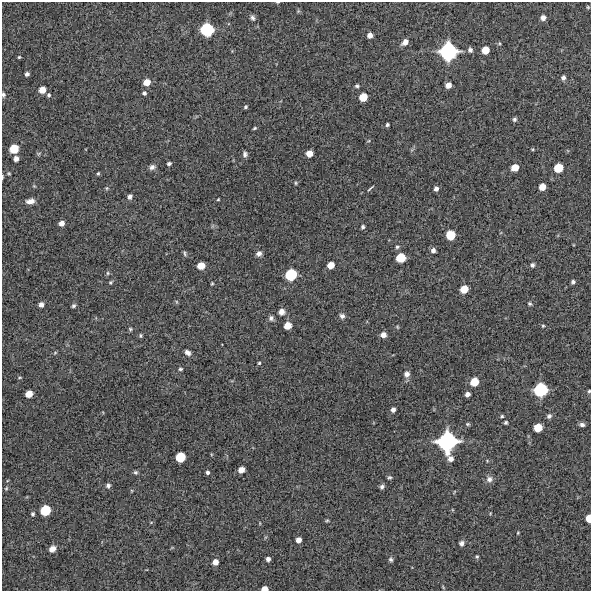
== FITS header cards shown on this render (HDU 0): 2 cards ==
NAXIS1  =                  589 /FITS: X Dimension
NAXIS2  =                  589 /FITS: Y Dimension

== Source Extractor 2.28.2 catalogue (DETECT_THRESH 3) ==
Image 589 x 589 px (HDU 0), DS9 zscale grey, 1 PNG px = 1 image px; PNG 593 x 593 px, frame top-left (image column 1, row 589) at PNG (2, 2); no overlay
Background 9120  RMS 280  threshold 845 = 3 sigma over >= 5 px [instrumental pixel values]
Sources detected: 117; all 117 listed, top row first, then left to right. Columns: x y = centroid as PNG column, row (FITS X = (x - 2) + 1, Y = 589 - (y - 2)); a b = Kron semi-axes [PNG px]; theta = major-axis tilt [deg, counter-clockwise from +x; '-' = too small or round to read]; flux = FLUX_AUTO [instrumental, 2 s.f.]
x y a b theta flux
278 2 5 2 - 1.5e+04
588 7 5 4 - 2.2e+04
252 18 7 5 -58 5.1e+04
543 18 6 5 - 9.5e+04
207 29 9 9 - 1.0e+06
370 35 5 5 - 1.1e+05
405 42 8 6 41 1.2e+05
470 50 7 6 - 5.6e+04
485 50 6 6 - 2.7e+05
448 51 13 12 - 1.9e+06
19 57 4 3 - 2.1e+04
27 74 4 4 - 5.5e+04
563 78 6 5 - 6.2e+04
147 82 6 5 - 2.0e+05
448 85 5 5 - 1.3e+05
357 86 5 4 - 3.7e+04
42 90 6 5 - 1.9e+05
144 93 5 5 - 3.9e+04
3 95 6 4 -85 3.8e+04
49 95 5 5 - 3.5e+04
363 97 6 6 - 3.4e+05
245 107 4 4 - 2.9e+04
514 119 5 5 - 4.4e+04
387 125 4 3 - 3.2e+04
254 128 5 3 - 2.5e+04
14 149 7 6 - 4.2e+05
532 149 4 4 - 1.9e+04
309 153 6 5 - 1.9e+05
245 154 7 6 - 5.6e+04
16 159 5 4 - 9.5e+04
169 164 4 4 - 3.9e+04
152 167 8 6 28 6.0e+04
515 167 6 5 - 2.5e+05
558 168 7 6 - 4.1e+05
9 173 5 4 - 2.2e+04
98 173 5 4 - 2.1e+04
2 177 6 2 85 2.3e+04
296 183 5 4 - 2.2e+04
34 186 4 4 - 1.9e+04
542 187 6 5 - 1.9e+05
107 188 5 5 - 2.4e+04
370 188 8 2 43 2.5e+04
436 189 5 4 - 6.8e+04
130 197 6 5 - 6.4e+04
218 199 3 2 - 1.7e+04
30 201 10 6 8 1.1e+05
61 223 5 5 - 9.4e+04
363 227 5 4 - 4.0e+04
451 235 7 7 - 4.2e+05
397 247 5 5 - 3.1e+04
433 250 6 5 - 6.8e+04
185 253 8 3 -77 2.9e+04
259 253 8 7 - 7.2e+04
401 258 7 6 - 4.3e+05
331 265 6 5 - 2.1e+05
532 265 5 5 - 5.1e+04
201 266 6 6 - 2.4e+05
108 273 5 5 - 3.0e+04
291 275 9 8 - 7.6e+05
110 282 5 4 - 2.5e+04
573 282 4 4 - 4.3e+04
212 283 4 3 - 1.9e+04
464 289 6 6 - 2.9e+05
530 304 5 4 - 3.1e+04
41 305 5 5 - 8.8e+04
73 306 5 4 - 3.6e+04
281 312 7 7 - 1.0e+05
342 316 7 6 - 5.9e+04
271 318 6 6 - 5.7e+04
288 326 6 5 - 2.2e+05
543 326 4 3 - 2.1e+04
397 327 5 3 - 1.8e+04
130 329 5 4 - 2.5e+04
140 335 5 5 - 2.9e+04
383 335 5 5 - 1.1e+05
55 353 6 3 20 2.1e+04
188 353 8 5 -40 7.5e+04
259 363 4 4 - 2.3e+04
180 369 5 4 - 2.7e+04
407 374 8 8 - 8.2e+04
474 382 7 6 - 3.3e+05
541 390 10 9 - 1.2e+06
589 391 4 4 - 2.3e+04
29 394 6 5 - 2.1e+05
467 394 5 4 - 7.9e+04
393 410 4 4 - 7.4e+04
502 416 5 4 - 2.6e+04
549 416 7 6 - 5.0e+04
506 423 4 4 - 3.4e+04
468 424 6 4 -19 2.6e+04
582 425 6 5 - 5.1e+04
538 427 6 6 - 3.4e+05
447 442 14 13 - 2.3e+06
180 457 7 7 - 5.1e+05
451 459 7 6 - 9.4e+04
241 470 5 5 - 1.5e+05
135 472 6 5 - 3.3e+04
207 472 5 4 - 4.1e+04
389 477 5 4 - 2.9e+04
489 479 8 8 - 8.5e+04
108 485 7 6 - 5.3e+04
382 487 5 5 - 4.7e+04
6 488 7 5 68 3.0e+04
45 510 8 7 - 5.8e+05
33 514 6 5 - 3.8e+04
589 518 6 4 88 2.2e+05
327 520 5 4 - 2.2e+04
518 533 4 3 - 1.6e+04
298 540 5 5 - 1.1e+05
461 543 5 5 - 6.8e+04
52 549 9 7 37 1.2e+05
477 556 5 4 - 2.4e+04
268 559 4 4 - 6.8e+04
391 559 5 5 - 3.8e+04
215 562 6 6 - 1.4e+05
443 587 5 3 - 1.8e+04
265 589 6 4 2 1.4e+05
At the frame edge (FLAGS 8, measured only in part): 6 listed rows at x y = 278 2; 3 95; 2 177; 589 391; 589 518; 265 589